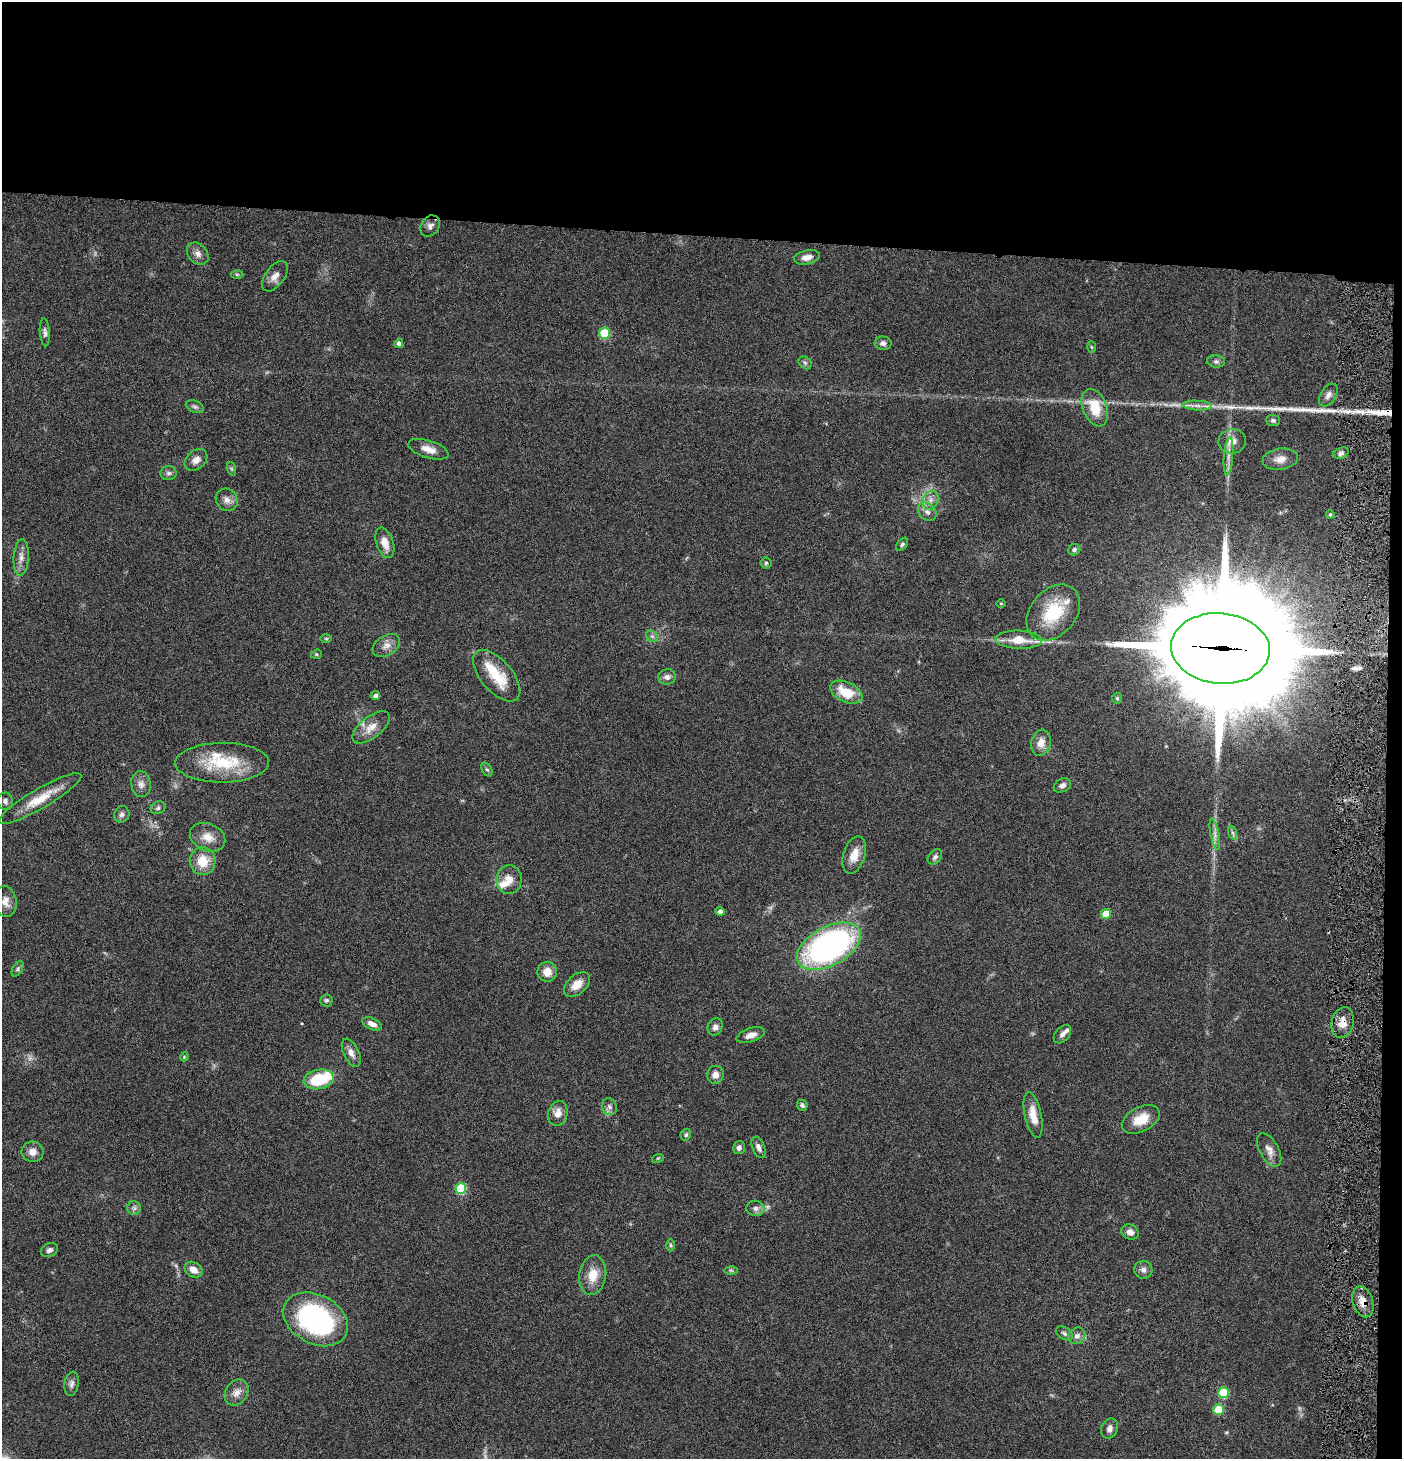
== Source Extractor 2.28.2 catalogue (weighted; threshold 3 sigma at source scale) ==
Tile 3 of 3 x 3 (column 3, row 1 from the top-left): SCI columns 2947-4346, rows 2914-4370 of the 4445 x 4372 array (HDU 1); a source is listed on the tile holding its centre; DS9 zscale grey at full resolution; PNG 1404 x 1461 px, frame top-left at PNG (2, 2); each listed source drawn as its Kron ellipse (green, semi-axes under 4 px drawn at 4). Shown black and unused: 17% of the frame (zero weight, under 4 of 8 exposures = <1% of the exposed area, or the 3 px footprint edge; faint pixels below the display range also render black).
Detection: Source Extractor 2.28.2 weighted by HDU 2 'WHT'; one run over the whole footprint, this tile lists its part. Background 0.0791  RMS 0.0044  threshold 0.0179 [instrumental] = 3 sigma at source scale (4.09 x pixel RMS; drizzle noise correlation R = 1.36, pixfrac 0.8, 0.05/0.05 arcsec/px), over >= 5 px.
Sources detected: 124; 3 too faint to see at this stretch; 2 long thin detections or spike segments (spike, bleed or trail) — neither listed nor drawn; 8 inside a brighter listed object's ellipse — not listed separately; the other 111 listed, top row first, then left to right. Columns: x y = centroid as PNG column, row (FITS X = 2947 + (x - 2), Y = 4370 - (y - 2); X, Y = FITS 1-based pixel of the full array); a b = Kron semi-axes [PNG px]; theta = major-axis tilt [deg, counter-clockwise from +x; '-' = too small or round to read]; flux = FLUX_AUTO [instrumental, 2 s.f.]
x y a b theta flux
430 226 11 9 55 2
198 254 12 9 -48 2.3
807 257 13 7 11 3
237 274 6 4 -1 0.56
275 276 17 9 54 3.4
45 332 14 5 -85 1.3
605 333 5 5 - 18
399 343 4 4 - 1.7
883 343 8 6 -5 1.5
1091 347 6 4 -88 0.54
1216 361 9 6 -7 1.1
805 363 7 5 -45 0.86
1328 395 12 7 57 2.1
1197 406 14 5 -3 2.3
195 407 9 6 -22 1.1
1095 408 19 12 -68 11
1273 420 7 5 -4 0.94
1232 441 14 12 5 4.1
428 449 21 8 -17 4.3
1341 453 8 5 23 1.2
1228 456 19 4 85 2.7
1280 459 18 10 8 3.9
196 460 13 9 41 2.9
232 469 7 4 -71 0.66
169 473 8 7 - 1.3
227 500 11 10 - 2.7
931 500 10 7 68 2.3
927 512 10 8 -43 2.1
1330 514 4 3 - 0.65
385 543 16 8 -71 4.6
902 544 8 4 50 0.95
1074 550 6 5 - 0.98
21 557 18 7 86 3.2
766 563 5 5 - 0.68
1001 603 5 3 - 0.36
1053 612 31 22 49 21
652 636 6 5 - 0.96
326 639 6 4 -1 0.54
1019 640 23 9 -2 7.6
386 645 15 10 33 3.2
1220 648 49 35 -5 15000
316 654 5 4 - 0.55
497 676 31 15 -49 14
667 677 9 7 13 1.7
846 692 17 10 -24 11
376 696 4 4 - 1.5
1117 698 5 4 - 0.63
371 727 22 10 39 5.1
1041 743 13 9 79 4.3
222 763 47 20 1 21
487 770 7 5 -61 0.77
141 784 13 9 -82 2.7
1062 785 9 6 29 1.6
40 799 47 10 30 11
5 801 8 7 - 1.5
158 808 8 6 29 1.1
122 814 8 7 - 1.5
1233 833 7 4 -70 0.82
1215 834 16 4 -79 1.9
208 837 18 13 -24 5.5
854 855 19 11 72 5.2
935 857 8 6 49 1.3
203 861 14 13 - 8.6
509 880 14 12 85 4.6
5 901 15 11 -83 3.6
720 911 4 4 - 1.6
1106 914 5 5 - 9.4
829 946 35 19 28 120
18 969 8 5 58 0.85
547 972 10 10 - 4.6
577 985 15 9 41 5
326 1000 6 6 - 0.89
1343 1023 15 11 78 4.9
372 1024 10 5 -27 2.7
715 1027 9 7 63 1.7
1062 1034 11 6 48 1.8
750 1035 14 7 18 2.8
351 1053 15 7 -65 2.7
184 1057 4 3 - 0.38
715 1075 9 8 - 2.8
319 1079 15 9 11 17
802 1105 6 5 - 1
609 1107 8 7 - 1.5
558 1113 12 9 76 3.7
1033 1115 23 8 -78 5.9
1141 1119 20 12 27 7.8
686 1135 6 5 - 0.74
759 1147 11 6 -67 1.9
739 1148 6 6 - 1.5
1269 1150 18 9 -61 3.1
33 1152 11 10 - 3.2
658 1158 6 3 18 0.48
461 1188 5 5 - 22
134 1208 7 7 - 1.2
755 1208 9 7 -4 1.8
1130 1232 9 7 -27 2.3
670 1245 6 4 -89 0.61
49 1250 9 6 23 1.6
193 1270 9 7 -34 3.5
731 1270 7 4 -1 0.66
1143 1270 9 9 - 1.8
593 1275 20 13 81 7.2
1363 1302 16 10 -72 4.3
316 1319 34 24 -28 72
1064 1333 9 6 -32 1
1077 1336 9 8 - 1.8
72 1384 12 7 81 1.7
237 1393 14 11 55 3.5
1223 1393 5 5 - 17
1219 1410 5 5 - 11
1110 1429 10 8 65 1.9
Overlapping masked pixels (flux is a lower limit): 3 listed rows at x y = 1220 648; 1343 1023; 1363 1302